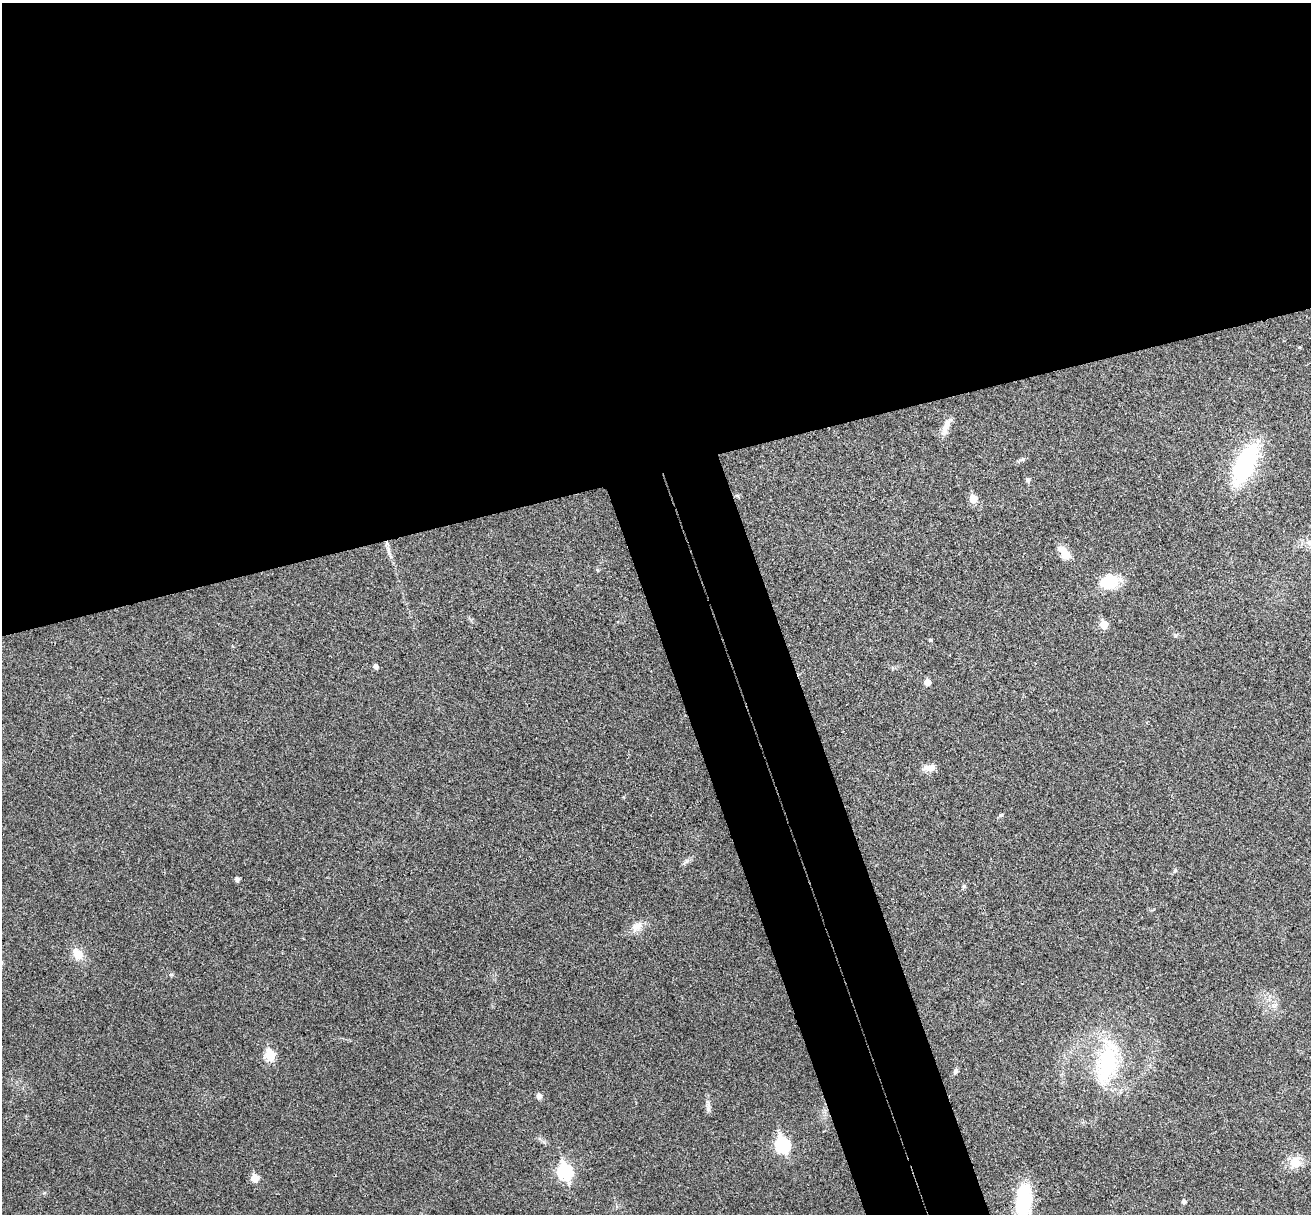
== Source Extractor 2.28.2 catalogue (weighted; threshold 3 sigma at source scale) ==
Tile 2 of 4 x 4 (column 2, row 1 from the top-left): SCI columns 1365-2673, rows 3800-5011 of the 5350 x 5298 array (HDU 1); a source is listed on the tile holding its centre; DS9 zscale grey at full resolution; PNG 1313 x 1216 px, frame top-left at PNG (2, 3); no overlay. Shown black and unused: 44% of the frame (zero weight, under 3 of 4 exposures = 6% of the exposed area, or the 3 px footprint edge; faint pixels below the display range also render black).
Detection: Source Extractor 2.28.2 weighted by HDU 2 'WHT'; one run over the whole footprint, this tile lists its part. Background 0.0396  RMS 0.0052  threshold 0.0234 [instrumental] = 3 sigma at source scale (4.5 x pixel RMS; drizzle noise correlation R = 1.50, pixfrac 1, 0.05/0.05 arcsec/px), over >= 5 px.
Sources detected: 31; all 31 listed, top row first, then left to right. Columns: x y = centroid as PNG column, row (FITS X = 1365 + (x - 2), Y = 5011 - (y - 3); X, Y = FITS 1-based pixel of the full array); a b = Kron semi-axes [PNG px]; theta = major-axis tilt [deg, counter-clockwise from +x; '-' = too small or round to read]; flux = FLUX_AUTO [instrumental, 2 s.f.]
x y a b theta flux
1299 347 4 3 - 0.5
946 426 25 8 65 4.8
1023 459 8 6 17 1.1
1245 463 48 19 65 55
1028 480 7 5 -51 1.1
973 499 6 5 - 10
389 553 17 4 -70 2.6
1065 553 18 9 -48 7.6
1109 581 19 12 18 21
1104 624 6 5 - 10
930 640 4 4 - 0.59
376 667 5 5 - 2
927 682 5 5 - 5.4
929 768 18 8 4 3.7
1001 815 6 5 - 0.76
686 861 7 4 71 1
1175 870 5 5 - 0.75
237 879 4 4 - 1.9
637 927 19 10 34 5.1
78 954 13 10 -61 7.4
270 1055 6 6 - 27
1107 1063 52 23 75 51
955 1071 9 5 75 1.2
539 1096 5 5 - 2.5
708 1107 19 5 -89 2.3
782 1145 8 7 - 79
1295 1162 18 15 57 6.8
565 1172 8 7 - 95
254 1178 5 5 - 9.4
1024 1201 26 13 85 40
1184 1201 4 4 - 1.5
Isophote crosses this tile's border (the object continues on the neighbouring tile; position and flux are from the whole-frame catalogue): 1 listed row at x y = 1024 1201
Unlisted compact peaks at least as high as the median listed source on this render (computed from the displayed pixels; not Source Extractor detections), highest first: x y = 964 886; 171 974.